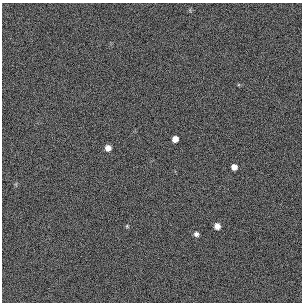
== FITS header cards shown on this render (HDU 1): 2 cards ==
NAXIS1  =                  300 / length of original image axis
NAXIS2  =                  300 / length of original image axis

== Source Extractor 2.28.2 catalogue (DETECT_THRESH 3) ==
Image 300 x 300 px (HDU 1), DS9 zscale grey, 1 PNG px = 1 image px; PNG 304 x 304 px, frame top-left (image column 1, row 300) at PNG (2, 3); no overlay
Background 384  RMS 66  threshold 199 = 3 sigma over >= 5 px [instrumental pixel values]
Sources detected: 6; all 6 listed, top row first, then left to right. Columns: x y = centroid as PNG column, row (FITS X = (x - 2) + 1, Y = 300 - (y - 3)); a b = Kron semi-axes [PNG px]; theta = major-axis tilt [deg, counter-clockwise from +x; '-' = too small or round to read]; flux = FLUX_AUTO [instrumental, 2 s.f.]
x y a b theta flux
175 139 6 5 - 33000
108 148 6 5 - 26000
234 167 5 5 - 26000
127 226 5 4 - 5300
217 226 6 5 - 26000
196 234 6 6 - 13000